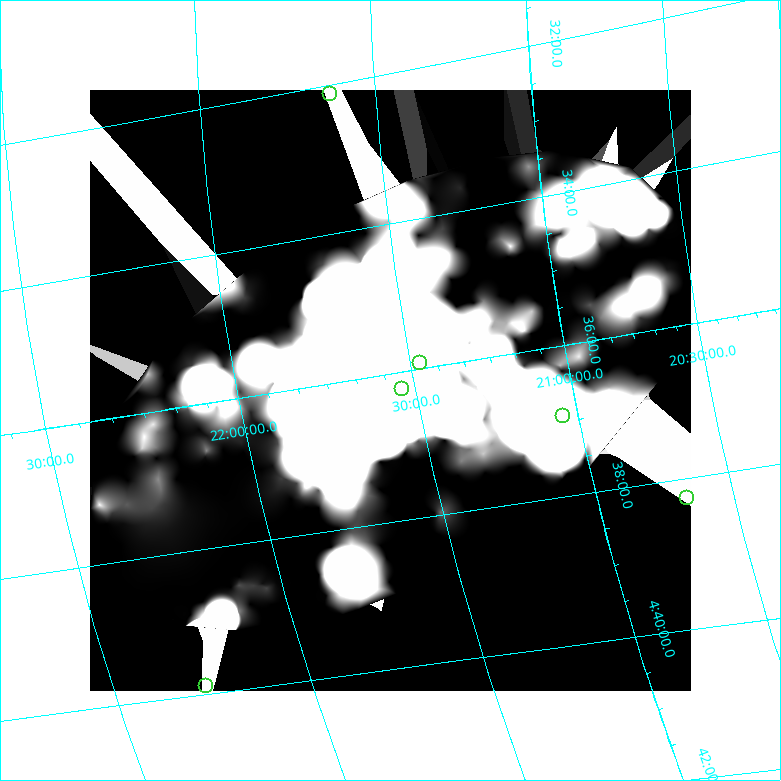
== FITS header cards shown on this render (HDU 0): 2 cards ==
NAXIS1  =                  601
NAXIS2  =                  601

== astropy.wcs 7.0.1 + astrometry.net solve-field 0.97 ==
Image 601 x 601 px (HDU 0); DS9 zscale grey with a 90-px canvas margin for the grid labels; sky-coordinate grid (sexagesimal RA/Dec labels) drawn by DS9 from the SOLVED WCS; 6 Tycho-2 reference stars matched to detected sources circled (green)
Header WCS: none
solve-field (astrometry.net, Tycho-2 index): SOLVED blind (the file carries no WCS)
Solved WCS: RA---TAN-SIP/DEC--TAN-SIP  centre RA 04:36:13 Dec +21:34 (69.06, +21.57 deg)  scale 10.8 x 11.4 arcsec/px (non-square pixels)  FOV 108.2' x 114.3'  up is -101 deg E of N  parity normal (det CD < 0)
(file carries no celestial WCS; the grid is the blind solution)
Tycho-2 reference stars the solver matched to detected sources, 6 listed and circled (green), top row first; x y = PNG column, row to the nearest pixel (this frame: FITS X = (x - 90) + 1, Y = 601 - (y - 90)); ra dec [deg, ICRS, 3 dp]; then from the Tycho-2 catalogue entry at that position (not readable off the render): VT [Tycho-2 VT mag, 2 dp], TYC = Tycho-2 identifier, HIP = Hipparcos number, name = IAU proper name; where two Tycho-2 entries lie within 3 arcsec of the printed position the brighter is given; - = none
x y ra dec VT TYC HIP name
330 94 68.033 +21.632 7.16 1278-971-1 21158 -
420 363 68.981 +21.468 9.78 1278-567-1 - -
402 389 69.058 +21.537 7.64 1278-607-1 21436 -
563 416 69.233 +21.047 9.55 1278-21-1 - -
687 498 69.566 +20.685 5.84 1278-2001-1 21604 -
206 686 69.975 +22.278 9.68 1278-529-1 - -